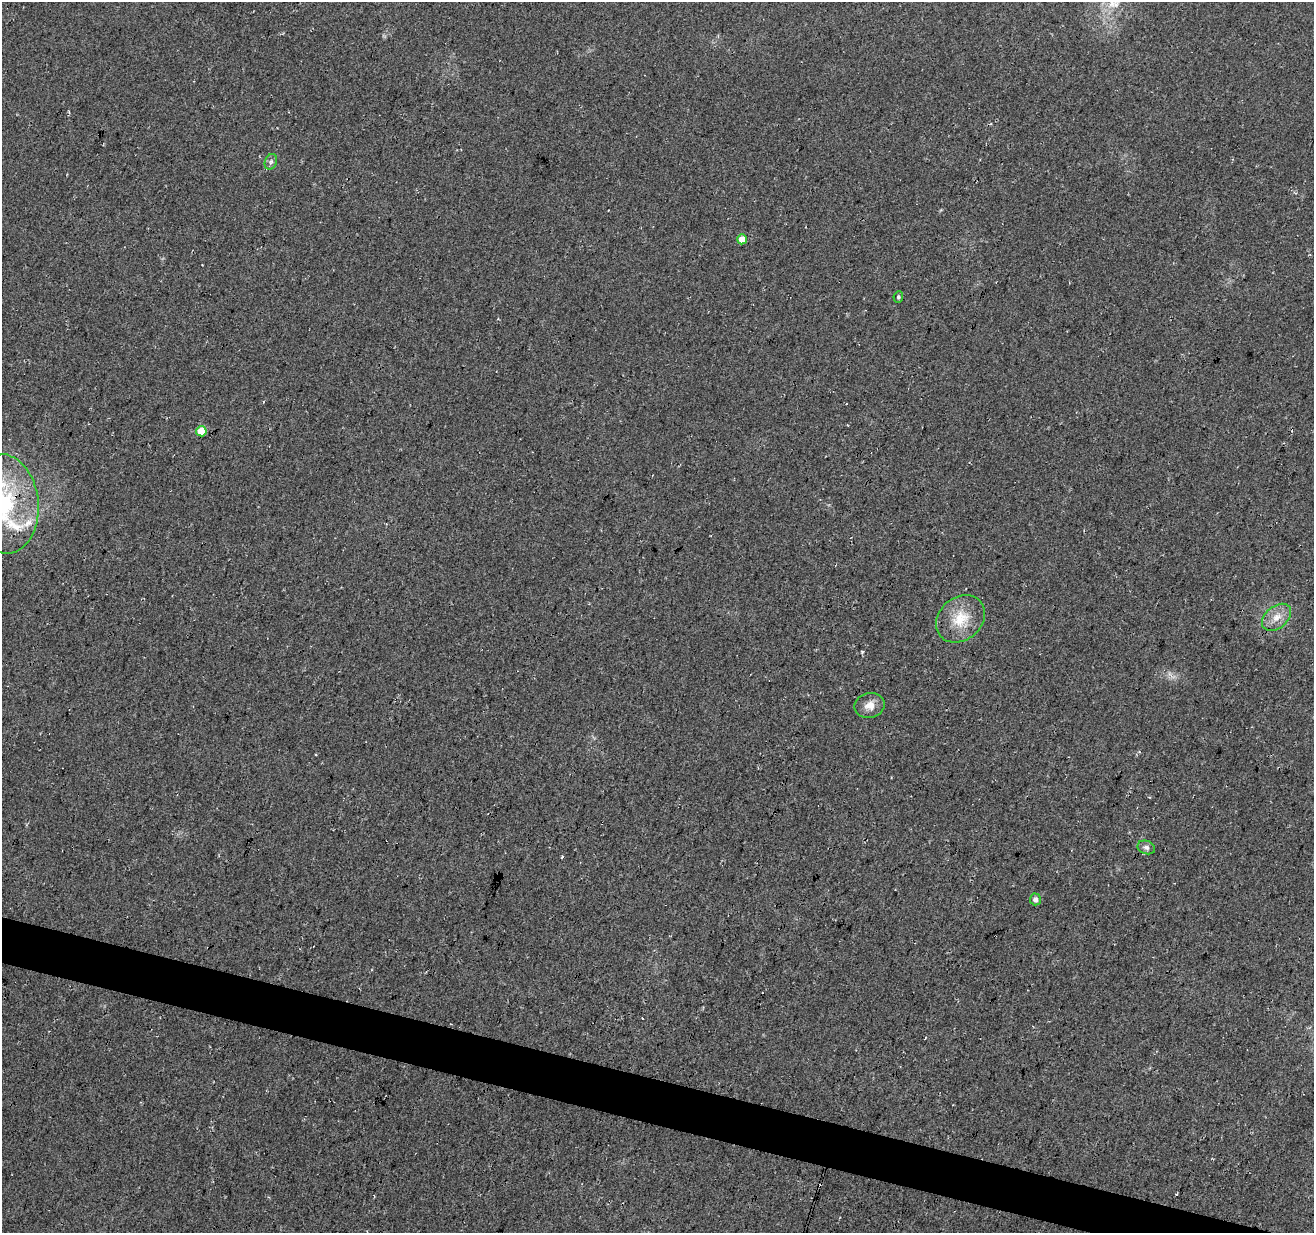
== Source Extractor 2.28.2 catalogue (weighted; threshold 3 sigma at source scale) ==
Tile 6 of 4 x 4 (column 2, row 2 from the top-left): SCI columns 1322-2633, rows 2746-3976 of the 5258 x 5429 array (HDU 1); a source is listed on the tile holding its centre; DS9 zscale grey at full resolution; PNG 1316 x 1235 px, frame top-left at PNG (2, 2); each listed source drawn as its Kron ellipse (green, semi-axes under 4 px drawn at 4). Shown black and unused: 3% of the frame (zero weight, under 3 of 4 exposures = <1% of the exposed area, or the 3 px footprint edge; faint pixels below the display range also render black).
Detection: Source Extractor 2.28.2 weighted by HDU 2 'WHT'; one run over the whole footprint, this tile lists its part. Background 0.0339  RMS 0.0092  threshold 0.0414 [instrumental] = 3 sigma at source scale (4.5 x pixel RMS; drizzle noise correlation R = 1.50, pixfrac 1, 0.0396/0.0396 arcsec/px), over >= 5 px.
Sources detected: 13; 1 cosmic-ray / hot-pixel residue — neither listed nor drawn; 2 inside a brighter listed object's ellipse — not listed separately; the other 10 listed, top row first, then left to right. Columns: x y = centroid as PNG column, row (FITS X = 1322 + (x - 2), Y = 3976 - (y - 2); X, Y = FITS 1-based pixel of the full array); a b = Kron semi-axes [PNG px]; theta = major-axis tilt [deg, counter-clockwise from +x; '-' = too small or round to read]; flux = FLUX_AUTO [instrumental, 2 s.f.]
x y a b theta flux
271 162 8 6 69 2.7
742 239 5 5 - 12
898 297 6 5 - 1.7
201 431 5 5 - 28
4 504 50 34 -85 120
1276 617 17 11 39 11
961 619 27 21 41 27
869 705 15 12 12 9.3
1146 847 9 6 -20 3.3
1035 899 6 5 - 3.9
Overlapping masked pixels (flux is a lower limit): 1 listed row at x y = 4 504
Isophote crosses this tile's border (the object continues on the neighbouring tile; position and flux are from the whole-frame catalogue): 1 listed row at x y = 4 504